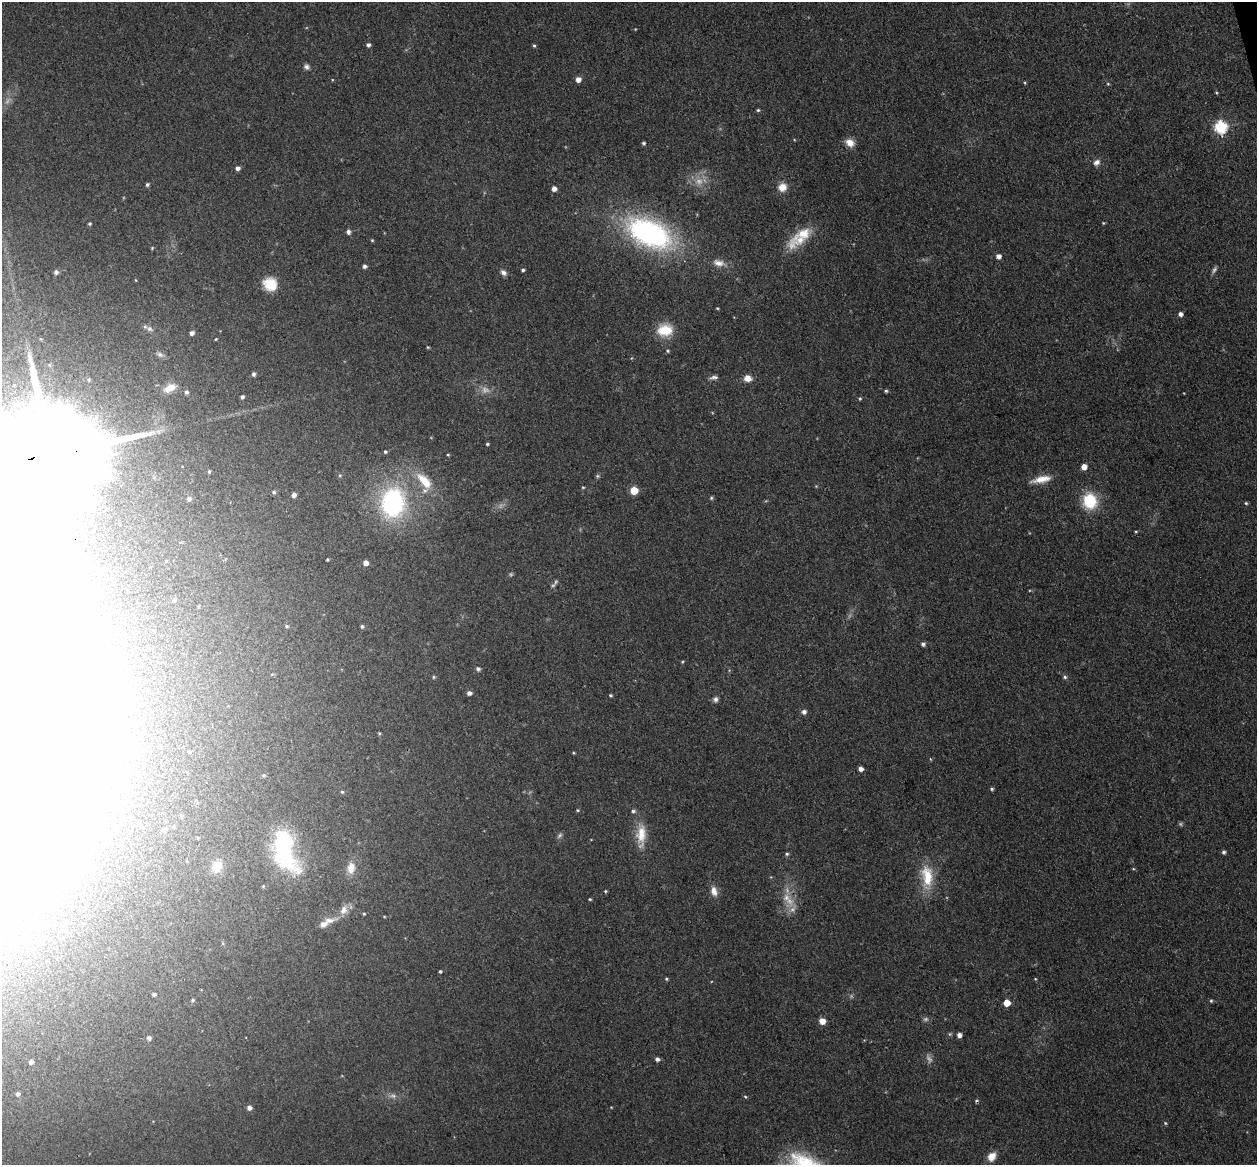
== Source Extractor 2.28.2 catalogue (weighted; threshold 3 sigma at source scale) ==
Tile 10 of 4 x 4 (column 2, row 3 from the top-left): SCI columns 1314-2568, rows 1318-2480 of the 5135 x 5078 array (HDU 1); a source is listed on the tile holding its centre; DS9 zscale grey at full resolution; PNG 1259 x 1167 px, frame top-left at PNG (2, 2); no overlay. Shown black and unused: <1% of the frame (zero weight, under 3 of 4 exposures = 5% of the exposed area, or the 3 px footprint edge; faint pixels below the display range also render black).
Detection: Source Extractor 2.28.2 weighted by HDU 2 'WHT'; one run over the whole footprint, this tile lists its part. Background 0.0741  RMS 0.0078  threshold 0.0353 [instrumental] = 3 sigma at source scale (4.5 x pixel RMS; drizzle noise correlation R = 1.50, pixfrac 1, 0.05/0.05 arcsec/px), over >= 5 px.
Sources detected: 152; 10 too faint to see at this stretch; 10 inside a brighter object's white glare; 1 cosmic-ray / hot-pixel residue — not listed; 2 inside a brighter listed object's ellipse — not listed separately; the other 129 listed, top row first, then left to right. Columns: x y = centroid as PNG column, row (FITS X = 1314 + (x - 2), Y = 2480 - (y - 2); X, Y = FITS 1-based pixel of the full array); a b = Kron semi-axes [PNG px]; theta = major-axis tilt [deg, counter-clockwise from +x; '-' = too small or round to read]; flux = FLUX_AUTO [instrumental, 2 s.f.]
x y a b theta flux
368 45 4 4 - 2.3
534 46 5 4 - 1.1
307 67 7 6 - 2.5
578 79 5 5 - 5.4
1025 83 4 3 - 0.73
1108 84 5 3 - 0.79
1216 92 4 3 - 0.73
758 110 4 4 - 1.1
1221 127 6 6 - 110
644 143 5 4 - 1.2
850 143 11 9 -32 7.3
1097 162 9 7 41 3.7
238 168 6 5 - 2.7
147 185 4 4 - 1.6
782 187 10 9 - 8.4
554 189 5 5 - 3.8
1103 223 4 3 - 0.74
90 224 4 4 - 1.1
348 232 5 5 - 2.6
649 233 59 32 -25 150
803 234 45 13 34 20
372 240 4 4 - 0.78
152 248 5 3 - 0.73
998 256 5 5 - 3.9
719 263 16 9 -8 6.5
364 266 5 4 - 2.1
523 270 4 3 - 1.5
56 272 6 6 - 2.4
503 273 8 6 -39 3.1
270 284 17 15 -32 16
717 308 4 3 - 0.73
1180 314 5 4 - 3.2
150 329 8 7 - 2.6
665 330 19 15 5 19
192 333 4 4 - 3
216 339 3 3 - 0.67
428 347 5 3 - 0.71
668 351 5 4 - 1
160 355 9 6 -26 2.6
253 374 5 4 - 2.2
714 377 11 6 8 2.7
748 378 9 8 - 5.9
170 388 17 9 25 9.5
886 391 4 4 - 1.2
186 392 5 5 - 2
242 397 4 4 - 1.8
860 399 5 4 - 0.98
487 444 4 3 - 1.1
385 452 4 4 - 1.3
52 455 32 20 10 30000
448 455 4 3 - 0.79
1084 467 5 5 - 6.1
209 471 4 3 - 1.1
340 475 5 4 - 0.96
597 476 6 5 - 1.3
1041 479 26 8 12 11
424 481 26 11 -49 20
583 487 5 3 - 0.79
634 491 5 5 - 22
274 492 6 4 -15 1.4
294 495 4 4 - 3.3
711 498 5 5 - 1.2
189 499 5 5 - 2.4
1090 501 18 16 -77 30
393 503 28 22 83 110
1246 503 5 4 - 1.1
1136 532 4 3 - 0.77
327 559 3 3 - 0.87
366 563 4 4 - 6
99 590 4 4 - 3.1
174 600 5 4 - 1.4
199 606 4 3 - 0.68
287 626 5 4 - 1
362 626 4 4 - 1.5
923 644 5 5 - 2
478 669 5 4 - 2.2
433 677 5 4 - 1
1065 677 5 4 - 1.5
469 693 5 4 - 3.2
610 695 4 3 - 1.1
715 699 7 6 - 2.6
804 712 5 5 - 3.1
379 733 4 3 - 0.9
132 750 6 5 - 5.5
930 759 5 3 - 0.62
861 769 4 4 - 3.3
264 775 5 4 - 0.96
992 789 4 3 - 1.2
342 792 5 4 - 1
578 810 4 4 - 0.85
633 811 6 5 - 1.7
115 827 4 3 - 1.3
174 827 4 3 - 0.69
164 830 4 4 - 2.4
560 835 9 5 45 1.9
641 835 33 12 88 18
285 851 51 23 -73 77
1224 852 4 4 - 1.9
787 854 5 5 - 1.4
217 866 14 12 60 10
351 868 16 10 82 8.3
927 876 30 15 -83 24
605 891 4 4 - 0.85
714 891 13 8 -74 6.2
786 898 12 12 - 9.6
590 899 3 2 - 0.88
792 909 8 6 20 3.8
343 910 13 10 62 6.5
364 914 4 4 - 0.74
384 916 4 3 - 0.6
329 920 17 7 3 6.1
440 971 3 3 - 1.2
666 979 4 4 - 0.94
1035 979 4 4 - 0.74
154 994 4 4 - 1.7
193 1000 5 4 - 1.2
1211 1001 5 4 - 1
1007 1003 5 5 - 15
822 1021 6 5 - 7.3
959 1035 5 5 - 3.4
149 1038 4 4 - 2.9
657 1059 5 4 - 2.5
31 1062 4 4 - 2.7
18 1094 5 5 - 2.1
393 1096 12 6 -2 3.7
745 1097 5 4 - 0.95
249 1108 5 5 - 3.1
1165 1123 5 4 - 0.96
992 1156 11 9 57 7.5
Overlapping masked pixels (flux is a lower limit): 2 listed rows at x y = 1221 127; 52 455
Isophote crosses this tile's border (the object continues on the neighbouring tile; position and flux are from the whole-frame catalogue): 1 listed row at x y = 52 455